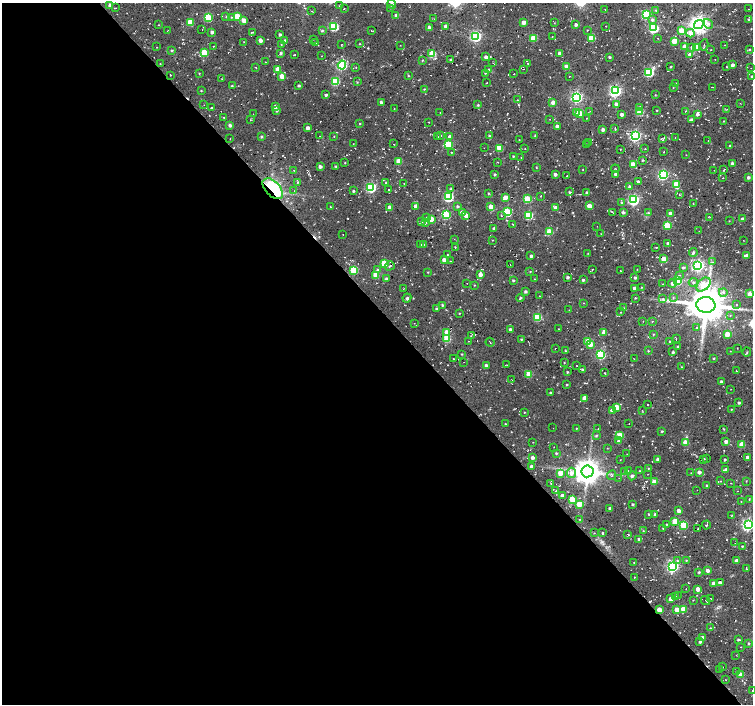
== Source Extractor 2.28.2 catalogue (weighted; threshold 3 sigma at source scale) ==
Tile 9 of 4 x 4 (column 1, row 3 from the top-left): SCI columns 26-1527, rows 1626-3028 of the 6033 x 5992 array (HDU 1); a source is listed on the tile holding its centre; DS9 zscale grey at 2 x 2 block average (1 PNG px = mean of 2 x 2 image px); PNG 755 x 706 px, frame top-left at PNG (2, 3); each listed source drawn as its Kron ellipse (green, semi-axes under 4 px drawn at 4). Shown black and unused: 56% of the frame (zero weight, under 2 of 3 exposures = <1% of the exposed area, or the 3 px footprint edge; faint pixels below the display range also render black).
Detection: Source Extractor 2.28.2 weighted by HDU 2 'WHT'; one run over the whole footprint, this tile lists its part. Background 0.05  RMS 0.0081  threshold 0.0364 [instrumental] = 3 sigma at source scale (4.5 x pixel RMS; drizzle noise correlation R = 1.50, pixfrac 1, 0.0396/0.0396 arcsec/px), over >= 5 px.
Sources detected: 507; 11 cosmic-ray / hot-pixel residue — neither listed nor drawn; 2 inside a brighter listed object's ellipse — not listed separately; the other 494 listed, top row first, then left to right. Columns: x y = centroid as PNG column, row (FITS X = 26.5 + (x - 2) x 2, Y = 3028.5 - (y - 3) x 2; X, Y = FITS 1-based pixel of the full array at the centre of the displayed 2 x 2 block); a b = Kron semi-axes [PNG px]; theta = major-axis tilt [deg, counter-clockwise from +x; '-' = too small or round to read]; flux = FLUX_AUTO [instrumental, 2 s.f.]
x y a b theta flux
392 4 4 3 - 4.4
110 5 3 3 - 7.1
339 5 3 2 - 0.78
116 8 2 2 - 0.69
390 8 3 2 - 1.1
344 9 2 2 - 1.3
749 9 2 2 - 0.68
605 10 2 2 - 0.76
656 10 3 3 - 1.8
312 11 3 2 - 1.3
646 14 3 3 - 140
396 15 3 2 - 5.2
237 16 4 3 - 44
208 17 3 3 - 82
226 17 3 2 - 1.2
231 17 3 3 - 1.8
434 19 2 2 - 0.63
749 19 3 2 - 1.5
244 20 3 3 - 15
652 20 4 3 - 3.9
190 22 3 3 - 34
524 22 3 3 - 15
554 23 2 2 - 0.81
708 24 5 3 - 5.2
158 25 2 2 - 0.75
576 25 2 2 - 5
699 25 5 4 - 1000
334 26 3 3 - 120
445 26 3 3 - 5.9
606 26 2 2 - 0.7
429 27 3 3 - 6.2
654 28 4 3 - 170
202 29 2 2 - 0.87
168 30 2 2 - 0.64
587 30 2 2 - 0.82
322 31 3 3 - 2.2
371 31 3 2 - 1.1
681 31 3 3 - 42
212 32 3 2 - 5
252 32 3 2 - 1.3
690 33 4 4 - 14
280 35 2 2 - 4.2
476 36 4 4 - 260
552 36 2 2 - 0.68
533 38 3 3 - 46
591 38 3 3 - 42
658 38 2 2 - 1
313 39 2 2 - 0.5
260 40 3 3 - 10
285 40 3 2 - 1.8
674 41 3 3 - 39
244 42 2 2 - 0.74
316 43 3 3 - 2.5
281 44 2 2 - 0.78
360 44 2 2 - 0.97
341 45 2 2 - 1.1
400 45 2 2 - 0.72
704 45 6 2 82 2.1
724 45 2 2 - 0.85
213 46 2 2 - 0.67
685 46 3 2 - 15
157 47 2 2 - 1.5
692 47 4 3 - 5.8
696 47 4 3 - 17
749 49 3 2 - 1.4
171 50 3 3 - 2.2
711 50 2 2 - 0.7
204 52 3 3 - 52
281 53 2 2 - 3.2
559 53 2 2 - 5.5
432 54 3 3 - 54
690 54 3 3 - 7.7
295 55 4 2 - 0.77
321 56 2 2 - 0.48
486 57 3 3 - 6.9
609 57 2 2 - 2.7
715 59 2 2 - 0.55
422 60 3 2 - 1.4
451 60 3 3 - 3.9
265 62 2 2 - 1.3
493 63 3 2 - 0.89
528 63 2 2 - 1.4
160 64 2 2 - 0.95
342 65 4 4 - 190
732 65 2 2 - 5.7
256 67 2 2 - 1.3
356 67 2 2 - 0.75
567 67 3 3 - 21
671 67 2 2 - 1.6
727 67 2 2 - 1.8
751 68 2 2 - 0.74
278 69 3 3 - 20
489 69 3 3 - 1.9
523 69 2 2 - 0.5
649 72 4 3 - 140
199 73 3 2 - 1.2
485 73 3 2 - 1.3
514 74 2 2 - 1
170 75 2 2 - 0.95
282 76 3 3 - 27
408 76 2 2 - 1.5
569 76 2 2 - 0.7
752 77 2 2 - 3.8
222 79 3 2 - 0.68
335 81 3 3 - 96
357 82 3 2 - 1.2
487 83 2 2 - 0.9
676 84 2 2 - 2.7
232 86 3 2 - 1.7
299 86 2 2 - 3.4
712 87 3 2 - 0.89
673 88 2 2 - 0.83
424 89 3 2 - 1.3
201 91 2 2 - 1.3
615 91 4 4 - 320
326 95 2 2 - 3.4
655 95 2 2 - 1
576 97 4 4 - 310
517 100 4 2 - 1.4
381 102 2 2 - 4
553 102 3 3 - 10
740 103 2 2 - 0.65
616 104 3 3 - 5.9
204 105 2 2 - 0.5
478 105 2 2 - 2
275 107 3 3 - 8.3
640 107 3 3 - 3
211 108 2 2 - 3
394 108 2 2 - 0.74
727 109 3 2 - 0.96
277 110 3 3 - 2.8
657 110 2 2 - 1.2
590 111 2 2 - 0.71
685 111 3 2 - 0.96
440 112 2 2 - 0.57
577 112 3 3 - 22
640 112 3 3 - 52
580 113 3 3 - 46
253 114 2 2 - 0.55
622 114 2 2 - 6.9
697 114 3 3 - 5
224 118 3 2 - 1.3
586 118 2 2 - 0.87
550 119 2 2 - 0.62
691 119 3 3 - 3
250 120 2 2 - 0.74
724 121 3 2 - 1.2
428 122 2 2 - 0.59
360 123 2 2 - 1.3
230 125 3 3 - 5.4
557 126 3 3 - 6.9
308 128 3 2 - 7.9
615 128 3 2 - 1.3
603 129 3 3 - 4.1
535 135 2 2 - 1.5
319 136 2 2 - 0.59
334 136 2 2 - 0.76
440 136 3 2 - 1
489 136 3 3 - 2.5
635 136 4 4 - 310
261 137 3 3 - 2.4
438 137 2 2 - 0.74
450 137 3 3 - 7.1
675 137 2 2 - 0.8
230 139 2 2 - 0.53
663 139 4 3 - 1.9
519 140 2 2 - 0.83
708 141 2 2 - 0.88
588 142 2 2 - 0.58
353 144 3 2 - 0.82
394 144 2 2 - 0.89
448 144 3 3 - 80
586 145 2 2 - 1.8
729 146 3 2 - 1.1
484 148 2 2 - 0.5
500 148 3 3 - 47
525 148 2 2 - 0.84
620 149 2 2 - 0.85
645 149 2 2 - 0.87
452 152 3 2 - 1.2
663 152 2 2 - 0.78
686 155 2 2 - 0.52
513 156 2 2 - 2
521 157 2 2 - 0.68
643 160 2 2 - 1.8
399 161 3 3 - 35
497 162 2 2 - 1
345 163 2 2 - 1
732 163 2 2 - 5
633 164 3 3 - 25
336 166 3 3 - 1.9
320 167 3 3 - 4.9
536 168 2 2 - 1
583 169 2 2 - 0.76
615 169 4 2 - 1.1
294 170 2 2 - 0.62
714 170 2 2 - 0.58
723 170 3 2 - 1.2
495 174 3 2 - 2.2
555 174 2 2 - 5.1
615 174 3 2 - 3.8
663 175 4 4 - 200
567 176 2 2 - 0.62
748 177 3 3 - 4
723 178 3 2 - 0.73
638 181 2 2 - 3.2
298 182 3 2 - 1.4
386 183 3 2 - 1.7
404 184 2 2 - 0.67
676 184 3 3 - 48
371 187 4 4 - 180
629 187 3 3 - 4.6
273 189 13 7 -46 180
451 189 3 3 - 2.2
389 190 3 2 - 1.6
294 191 2 2 - 0.51
353 191 3 3 - 2.1
570 192 4 2 - 1.9
587 192 2 2 - 3.3
488 193 3 2 - 1.6
679 195 2 2 - 1
541 196 3 2 - 0.93
448 197 4 3 - 150
505 197 3 3 - 20
527 199 3 3 - 62
634 200 4 4 - 250
622 203 3 3 - 3.3
693 203 2 2 - 0.71
416 206 3 3 - 10
457 206 3 3 - 2.9
589 206 3 3 - 26
331 207 3 2 - 1.3
389 207 3 3 - 11
491 207 3 3 - 20
556 208 3 3 - 15
462 212 3 3 - 9.2
507 212 3 3 - 110
612 212 4 2 - 1.7
623 212 3 2 - 4
648 213 3 3 - 2
670 213 3 2 - 8.9
446 215 3 3 - 110
466 215 3 3 - 16
528 215 3 3 - 100
502 216 3 2 - 1.4
427 217 3 2 - 1.4
710 217 3 2 - 0.77
431 219 3 3 - 27
742 219 3 3 - 6
729 221 2 2 - 0.89
421 222 3 3 - 1.7
425 223 3 3 - 2.8
513 224 4 2 - 1.1
667 225 3 3 - 75
597 226 2 2 - 0.52
494 228 3 3 - 2.6
699 231 2 2 - 0.7
549 232 3 3 - 49
343 234 2 2 - 1.1
601 234 2 2 - 0.49
454 239 3 2 - 0.72
492 240 2 2 - 0.91
743 240 2 2 - 0.56
668 244 3 2 - 6
421 245 3 2 - 1.7
424 245 2 2 - 1.1
455 247 2 2 - 0.9
656 248 3 2 - 1.1
588 253 2 2 - 0.92
693 253 4 3 - 3.4
447 255 3 2 - 1
747 255 3 3 - 10
531 256 2 2 - 3.9
664 259 3 3 - 25
444 260 4 4 - 9.9
450 261 2 2 - 1.6
712 262 3 2 - 1.9
384 263 3 3 - 54
510 264 2 2 - 0.57
698 265 4 4 - 330
390 266 5 2 - 2.6
683 268 3 2 - 3
637 269 2 2 - 0.72
354 270 3 3 - 86
378 270 3 3 - 3.4
592 270 3 2 - 1
620 271 2 2 - 0.93
428 272 3 2 - 1.3
530 272 3 2 - 0.86
480 274 3 3 - 10
376 275 3 3 - 36
680 275 3 2 - 1.1
568 277 2 2 - 3.8
635 278 3 3 - 3.1
386 279 3 2 - 3.8
535 279 3 2 - 1.1
513 280 2 2 - 2.7
583 280 3 2 - 2.4
678 281 3 3 - 76
693 282 4 4 - 4.2
467 283 2 2 - 0.6
672 283 4 4 - 6.7
663 284 2 2 - 0.85
474 285 2 2 - 1
703 285 8 5 44 63
642 287 2 2 - 0.96
635 288 3 3 - 10
403 289 2 2 - 0.66
525 291 2 2 - 3.9
723 292 4 3 - 4
750 294 3 3 - 20
540 296 2 2 - 0.81
407 298 5 4 - 3.9
520 298 4 2 - 2.6
635 298 3 2 - 1.2
673 298 3 2 - 1.2
663 299 4 3 - 2.3
584 303 2 2 - 0.71
442 305 2 2 - 2.5
706 305 9 8 - 4900
736 305 2 2 - 1.1
624 308 3 2 - 1.1
436 309 3 2 - 2.4
569 310 2 2 - 0.48
621 312 2 2 - 0.9
459 313 2 2 - 0.97
730 315 3 2 - 0.92
537 317 3 3 - 86
643 321 2 2 - 0.64
652 321 3 2 - 0.87
414 323 2 2 - 0.58
696 328 2 2 - 1.2
510 329 3 3 - 3.8
559 329 2 2 - 0.81
446 332 3 3 - 17
604 332 3 3 - 19
653 334 3 2 - 1.3
727 334 3 3 - 25
471 335 4 2 - 0.84
447 339 3 3 - 63
521 339 2 2 - 1.8
676 339 2 2 - 0.78
468 341 2 2 - 0.82
588 341 3 3 - 56
490 342 4 2 - 0.92
670 342 2 2 - 2.1
590 345 3 3 - 9.9
678 347 2 2 - 2
555 348 2 2 - 0.63
737 348 2 2 - 0.63
565 351 2 2 - 1.2
648 351 3 2 - 1.4
730 351 2 2 - 0.64
673 352 2 2 - 3
747 352 4 2 - 1.3
462 354 2 2 - 1.5
601 354 4 3 - 150
453 359 2 2 - 0.87
634 359 2 2 - 0.65
713 359 2 2 - 1.2
464 362 2 2 - 0.56
564 363 2 2 - 0.98
486 365 2 2 - 4
507 365 2 2 - 0.79
577 366 2 2 - 0.62
681 367 3 2 - 0.81
582 369 4 2 - 2.7
736 371 2 2 - 0.65
567 372 2 2 - 1.7
605 373 2 2 - 1.2
529 374 3 3 - 44
512 380 2 2 - 0.68
721 382 2 2 - 2.5
567 384 2 2 - 1.6
731 389 2 2 - 0.8
550 393 2 2 - 2.1
584 398 3 3 - 9.6
739 403 2 2 - 3.3
647 405 2 2 - 0.83
617 407 3 3 - 33
731 409 2 2 - 0.8
612 410 3 3 - 11
642 410 2 2 - 0.62
524 412 2 2 - 0.95
505 424 2 2 - 1.3
629 424 2 2 - 0.54
553 428 2 2 - 0.58
576 428 2 2 - 0.88
598 428 2 2 - 0.61
724 429 3 2 - 1.2
662 431 3 2 - 1.9
620 435 3 3 - 35
596 436 4 3 - 1.8
619 441 3 3 - 10
533 442 2 2 - 0.6
685 442 3 3 - 28
726 442 3 3 - 7.2
742 445 3 3 - 27
554 447 2 2 - 0.66
607 448 2 2 - 0.83
556 453 3 3 - 1.8
627 454 2 2 - 0.44
748 457 3 3 - 5.3
532 458 3 3 - 6.3
707 458 2 2 - 0.76
658 459 3 3 - 5.9
704 459 3 2 - 1.3
620 460 2 2 - 0.72
725 460 2 2 - 2.2
531 466 3 2 - 5.1
648 468 3 2 - 1.2
726 470 3 3 - 10
587 471 6 6 - 2500
628 471 3 2 - 0.99
639 471 3 2 - 1.2
625 472 3 3 - 2.1
699 472 3 3 - 6.7
560 473 3 3 - 27
571 473 5 4 - 9.2
691 473 2 2 - 0.58
648 474 2 2 - 0.62
612 475 5 3 - 2.5
632 476 4 3 - 4.8
619 478 2 2 - 0.55
721 481 2 2 - 0.84
746 481 2 2 - 1.4
654 482 3 3 - 27
551 483 2 2 - 0.84
731 483 2 2 - 0.62
707 485 2 2 - 1.8
697 490 2 2 - 0.58
555 491 2 2 - 1
738 491 2 2 - 0.63
562 495 3 3 - 7.6
572 499 3 3 - 55
749 499 3 2 - 1.1
741 502 2 2 - 0.71
579 504 3 3 - 27
632 504 2 2 - 2.4
610 508 2 2 - 3.4
679 511 3 3 - 9.3
649 514 2 2 - 1.8
655 514 2 2 - 2.5
731 516 2 2 - 0.85
580 519 2 2 - 1.7
675 521 4 3 - 37
666 524 3 2 - 1.3
748 524 4 4 - 350
684 525 3 3 - 70
706 525 4 2 - 1.3
663 528 2 2 - 1.3
698 529 2 2 - 1.3
643 531 3 2 - 1.6
594 533 2 2 - 0.78
603 533 3 2 - 1.4
628 535 3 2 - 1.3
639 539 3 3 - 3.8
735 543 2 2 - 0.7
742 546 2 2 - 1.7
677 560 3 3 - 2
686 560 3 2 - 1.1
736 561 3 3 - 11
634 563 2 2 - 0.64
672 566 4 4 - 290
746 569 2 2 - 1.2
708 571 3 3 - 7
699 572 3 3 - 2.2
634 577 3 2 - 0.73
714 583 3 3 - 8.4
720 583 3 2 - 9.3
686 589 2 2 - 0.91
698 589 3 3 - 12
678 595 2 2 - 1
676 596 2 2 - 0.56
710 598 2 2 - 0.82
671 599 3 3 - 11
693 600 3 2 - 0.85
705 601 5 2 - 1.5
683 609 3 3 - 22
659 610 3 3 - 23
677 610 3 3 - 21
710 628 2 2 - 1
702 638 3 3 - 7.9
738 640 3 2 - 2.3
700 642 2 2 - 3
748 643 3 2 - 2
741 647 2 2 - 0.77
736 655 2 2 - 0.89
722 667 2 2 - 0.64
719 669 2 2 - 0.65
737 672 3 3 - 1.7
741 675 3 3 - 30
726 680 2 2 - 0.56
752 690 2 2 - 0.44
Overlapping masked pixels (flux is a lower limit): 2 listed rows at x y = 273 189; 659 610
Isophote crosses this tile's border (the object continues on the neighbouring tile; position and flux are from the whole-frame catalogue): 4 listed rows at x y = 392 4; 752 77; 748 524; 752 690
Diffuse or blended objects may show on this block-average render without a row.